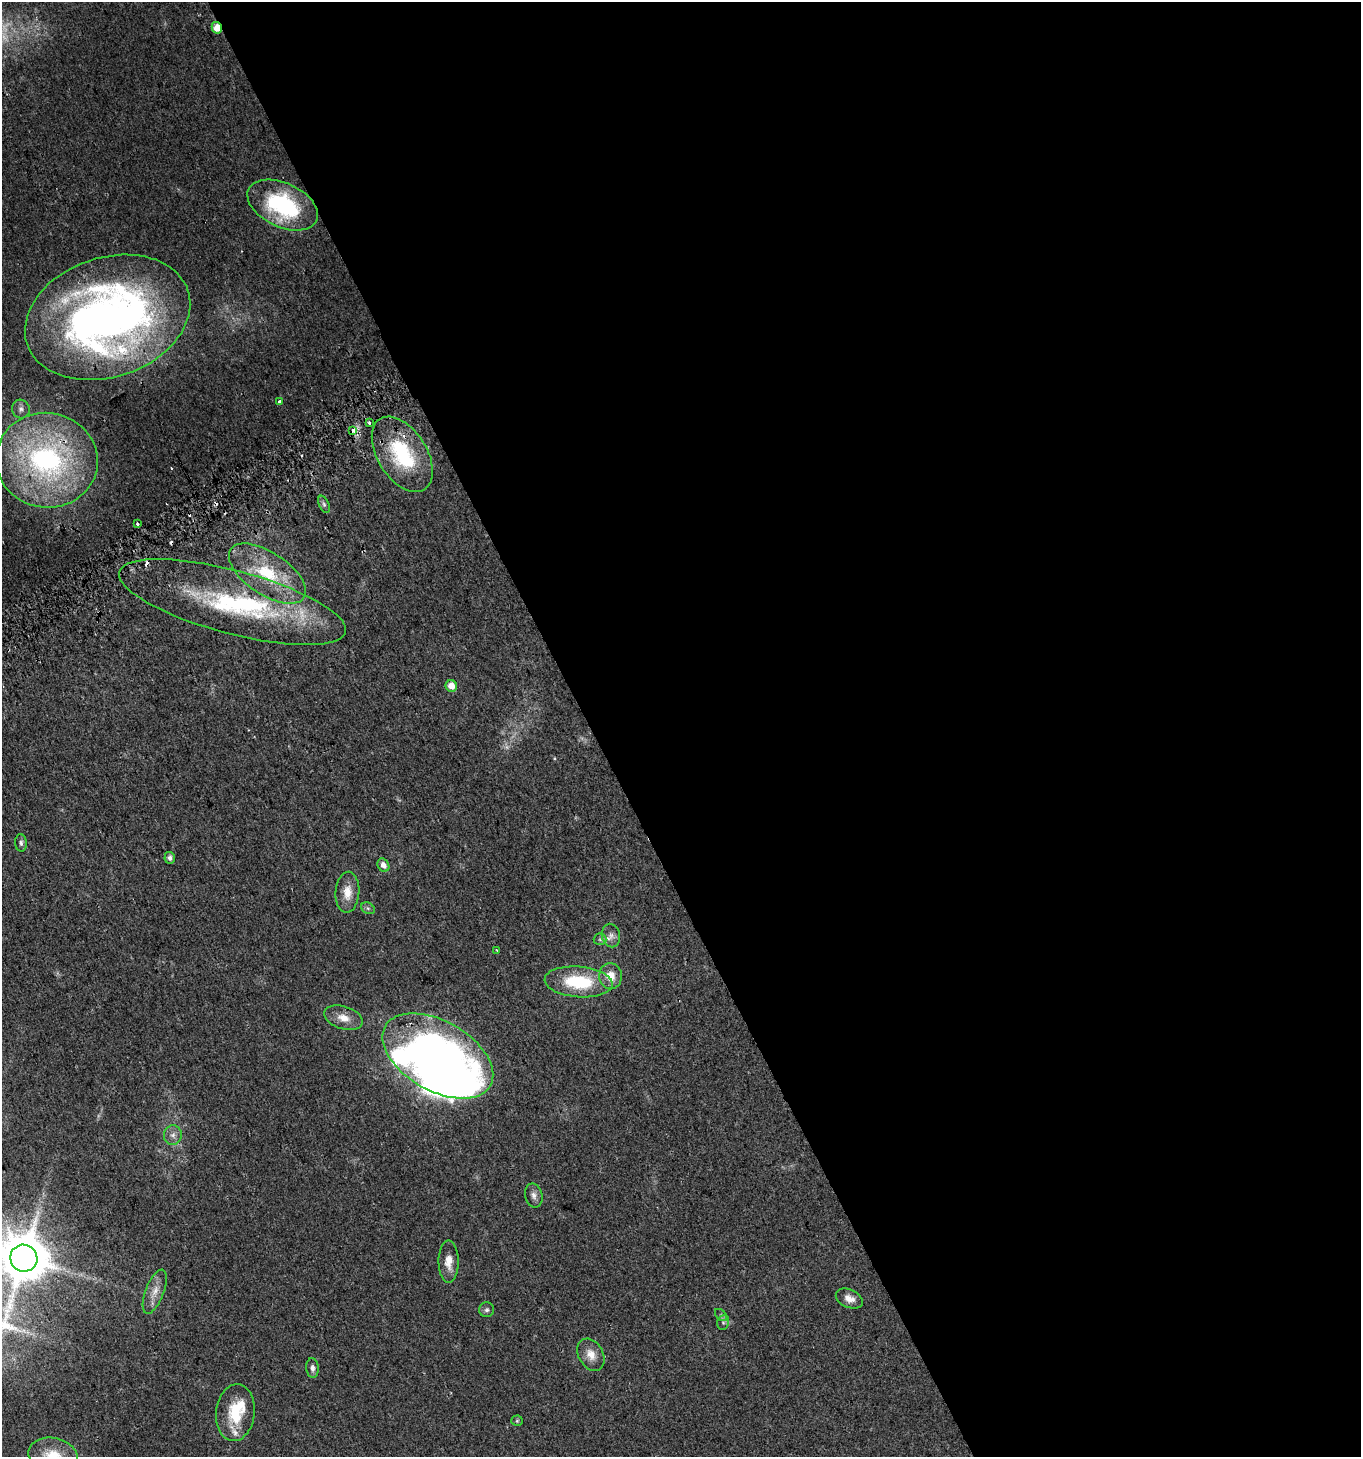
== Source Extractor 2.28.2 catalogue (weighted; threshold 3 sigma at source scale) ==
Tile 8 of 4 x 4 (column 4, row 2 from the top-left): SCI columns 4204-5562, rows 2943-4397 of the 5747 x 5880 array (HDU 1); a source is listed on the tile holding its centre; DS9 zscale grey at full resolution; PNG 1363 x 1459 px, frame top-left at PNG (2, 2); each listed source drawn as its Kron ellipse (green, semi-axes under 4 px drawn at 4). Shown black and unused: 57% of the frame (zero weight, under 2 of 3 exposures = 2% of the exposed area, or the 3 px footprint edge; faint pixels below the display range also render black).
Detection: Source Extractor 2.28.2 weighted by HDU 2 'WHT'; one run over the whole footprint, this tile lists its part. Background 0.0449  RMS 0.008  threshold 0.036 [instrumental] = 3 sigma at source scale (4.5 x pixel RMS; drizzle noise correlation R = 1.50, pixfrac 1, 0.0396/0.0396 arcsec/px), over >= 5 px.
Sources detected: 54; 1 too faint to see at this stretch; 2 inside a brighter object's white glare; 6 cosmic-ray / hot-pixel residue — neither listed nor drawn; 5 inside a brighter listed object's ellipse — not listed separately; the other 40 listed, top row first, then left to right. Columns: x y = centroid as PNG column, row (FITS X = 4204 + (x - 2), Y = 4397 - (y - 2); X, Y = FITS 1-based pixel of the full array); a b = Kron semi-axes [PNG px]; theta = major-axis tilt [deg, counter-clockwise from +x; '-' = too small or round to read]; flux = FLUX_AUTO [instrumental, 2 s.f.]
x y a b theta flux
217 28 6 5 - 10
283 205 37 22 -25 84
108 317 85 60 19 480
279 401 3 3 - 3.5
21 409 9 9 - 3.6
369 422 3 3 - 1.6
352 431 3 3 - 24
402 454 42 24 -58 64
47 460 51 47 -8 200
324 504 9 5 -65 1.8
138 524 4 3 - 3.1
267 574 44 21 -34 50
232 602 117 31 -15 140
451 686 6 5 - 8.9
21 843 9 6 -86 2.1
170 858 6 5 - 3
383 865 7 5 -59 4.8
347 892 20 12 86 12
368 908 7 5 -30 1.8
611 935 12 9 -78 5
600 939 6 6 - 1.7
497 951 4 2 - 0.64
611 976 13 11 -84 11
579 982 34 15 -5 47
344 1018 20 11 -18 9.9
438 1056 60 35 -29 610
173 1135 10 9 - 4.5
534 1195 12 8 -78 3.9
24 1258 14 13 - 3800
449 1262 21 10 -89 9.4
155 1292 23 9 69 8.9
849 1299 14 9 -24 6.9
487 1310 7 7 - 2.1
721 1315 7 4 -45 1.4
723 1322 7 6 - 1.9
591 1355 17 12 -60 9.4
312 1368 10 6 -85 2.9
235 1413 28 19 84 31
517 1421 5 5 - 1.1
53 1456 25 18 -13 23
Overlapping masked pixels (flux is a lower limit): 3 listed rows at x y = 217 28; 402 454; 47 460
Isophote crosses this tile's border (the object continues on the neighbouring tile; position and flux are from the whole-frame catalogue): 2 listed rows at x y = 24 1258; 53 1456